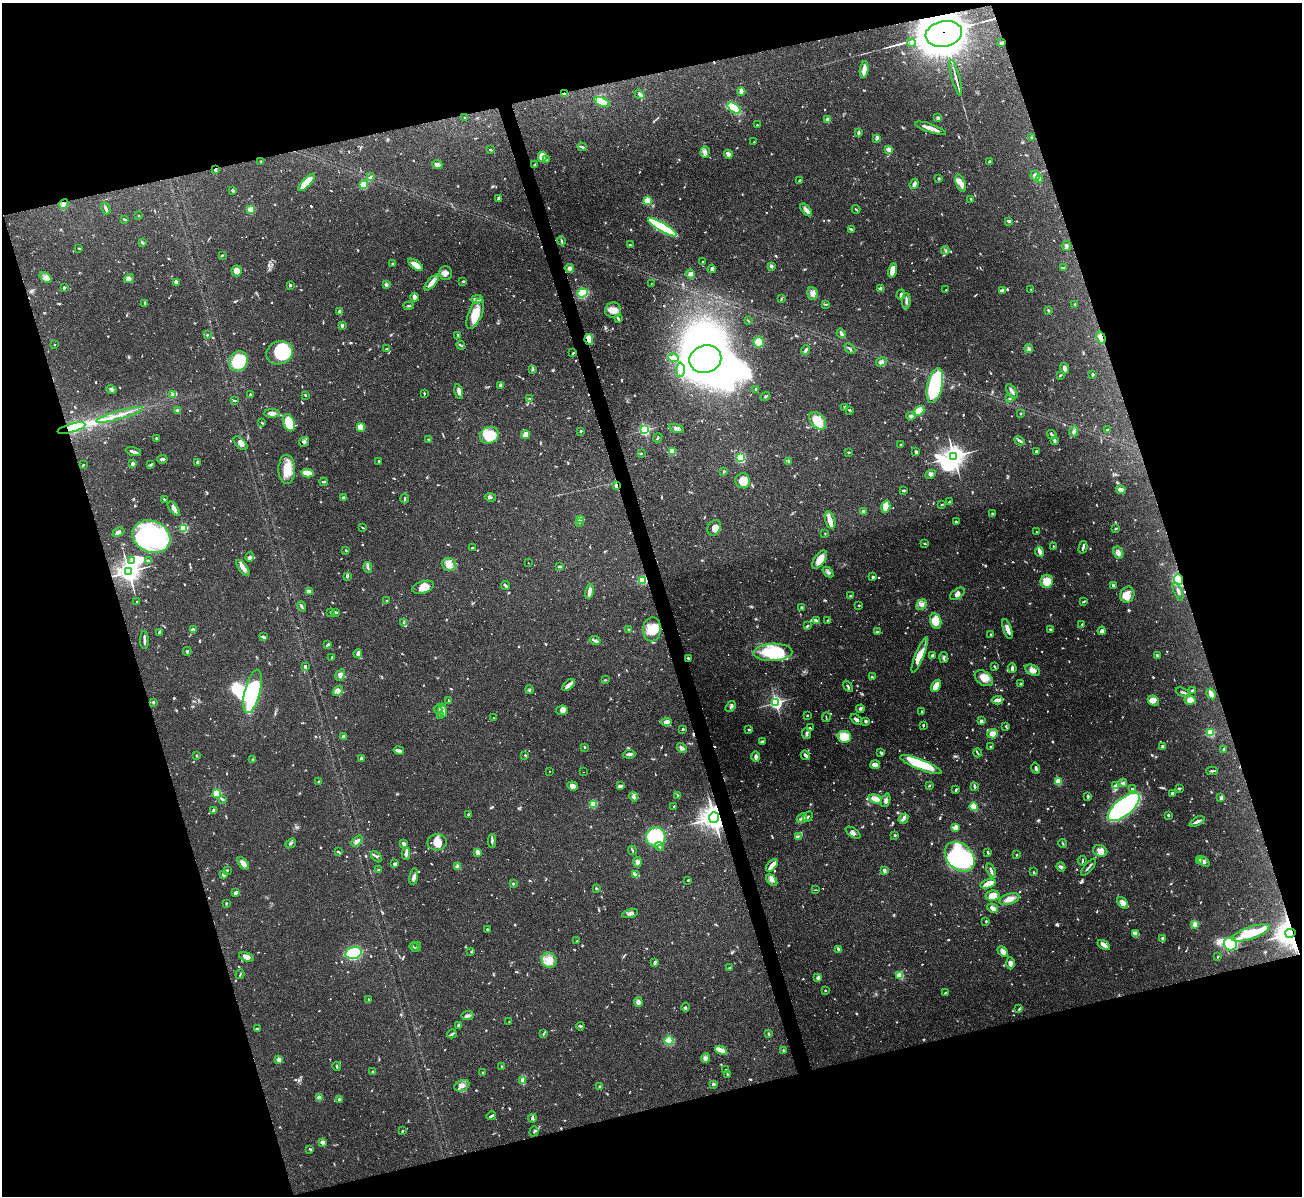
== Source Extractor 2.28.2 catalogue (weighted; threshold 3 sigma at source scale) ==
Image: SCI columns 1-5197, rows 145-4917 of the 5198 x 5182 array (HDU 1 of 3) = the unmasked area's bounding box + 8 px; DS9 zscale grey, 4 x 4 block average (1 PNG px = mean of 4 x 4 image px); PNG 1304 x 1198 px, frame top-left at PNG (2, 3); each listed source drawn as its Kron ellipse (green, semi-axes under 4 px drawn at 4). Shown black and unused: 34% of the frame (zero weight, under 3 of 6 exposures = <1% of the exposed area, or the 3 px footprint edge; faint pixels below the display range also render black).
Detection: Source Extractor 2.28.2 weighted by HDU 2 'WHT'. Background 0.0886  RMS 0.0033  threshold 0.0136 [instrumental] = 3 sigma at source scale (4.09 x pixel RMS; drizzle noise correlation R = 1.36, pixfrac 0.8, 0.05/0.05 arcsec/px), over >= 5 px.
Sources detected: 1332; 29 too faint to see at this stretch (4 x 4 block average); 12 inside a brighter object's white glare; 15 cosmic-ray / hot-pixel residue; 4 long thin detections or spike segments (spike, bleed or trail) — neither listed nor drawn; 33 coinciding with a brighter row at this scale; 69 inside a brighter listed object's ellipse — not listed separately; of the other 1170, all 500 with FLUX_AUTO >= 1.68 (the completeness limit of this list) listed and drawn (670 fainter detections not listed), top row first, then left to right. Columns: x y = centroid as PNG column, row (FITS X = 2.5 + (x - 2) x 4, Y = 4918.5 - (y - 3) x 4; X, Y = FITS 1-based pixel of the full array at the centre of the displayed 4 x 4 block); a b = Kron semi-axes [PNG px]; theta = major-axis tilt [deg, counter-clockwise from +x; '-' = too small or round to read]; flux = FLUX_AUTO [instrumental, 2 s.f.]
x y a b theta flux
944 34 18 13 10 6300
911 43 4 2 - 4
1001 43 4 2 - 5.1
864 70 8 2 82 22
956 78 18 2 -75 9.9
741 92 4 3 - 5.6
564 94 4 2 - 2.1
639 94 5 3 - 4.7
602 102 8 4 -20 24
734 108 8 3 -37 120
465 117 2 2 - 2.9
938 118 4 3 - 3.2
828 120 2 2 - 47
757 125 2 2 - 4.8
931 128 16 2 -19 24
858 133 3 2 - 5.1
1032 137 2 2 - 2.5
877 138 4 3 - 6.1
754 142 3 2 - 1.8
582 147 4 2 - 3
889 149 3 2 - 15
490 150 2 2 - 2.6
705 152 6 4 89 5.9
728 154 4 3 - 6.9
542 157 5 4 - 20
546 160 2 2 - 6.3
260 161 2 2 - 3.8
989 162 3 2 - 1.8
437 164 5 3 - 11
535 164 3 2 - 2.1
215 169 4 2 - 2.9
1035 176 5 3 - 4.2
371 177 2 2 - 2.3
938 178 3 3 - 2.1
1039 179 3 2 - 1.7
799 180 3 2 - 2.7
306 182 11 3 46 43
961 183 9 5 -70 11
914 184 5 3 - 7.1
363 185 2 2 - 100
233 191 3 2 - 2.4
498 198 4 3 - 2.7
971 199 4 2 - 3
648 201 2 2 - 120
64 204 5 3 - 4.5
106 209 6 3 -65 4.9
856 209 4 2 - 2.2
251 210 3 3 - 19
806 210 7 3 -49 13
139 216 2 2 - 1.7
124 219 3 2 - 2.8
1009 221 3 2 - 5.4
662 227 16 4 -30 250
851 229 4 2 - 3.5
561 241 5 2 - 2.8
142 242 4 2 - 3.8
630 245 4 2 - 2.3
1067 246 5 3 - 3.5
79 248 2 2 - 1.9
945 250 4 2 - 2.5
222 255 2 2 - 2.4
703 262 2 2 - 2.5
392 264 2 2 - 2
416 265 8 4 -36 16
771 266 2 2 - 18
569 268 4 4 - 5.8
1063 268 3 2 - 2.5
712 269 4 2 - 5.2
893 270 7 4 78 22
237 271 5 5 - 14
445 273 7 6 - 9.8
690 274 5 4 - 5.9
45 278 7 4 -39 8.2
129 279 5 4 - 6.5
463 281 3 2 - 2.2
176 282 4 2 - 6.2
432 283 10 3 48 18
651 283 2 2 - 1.8
290 285 3 2 - 2.6
386 285 2 2 - 23
64 288 3 2 - 2.2
881 289 2 2 - 30
1031 289 2 2 - 2.5
946 290 2 2 - 1.8
1002 290 4 2 - 5.5
582 293 5 4 - 69
812 293 6 5 - 9.2
901 294 5 2 - 8.1
414 297 4 2 - 12
477 299 6 2 2 14
781 299 3 2 - 2.2
906 301 8 3 88 5.8
145 304 3 2 - 1.7
826 305 4 2 - 2.1
1075 305 3 2 - 2.7
409 306 5 2 - 2.4
613 310 8 7 - 15
1048 310 3 2 - 2.5
340 312 3 2 - 2.8
475 314 16 6 67 43
618 318 3 2 - 3.4
748 321 2 2 - 1.8
342 325 2 2 - 17
841 333 5 2 - 7
207 335 2 2 - 7.3
458 335 3 2 - 2.8
1101 338 6 3 -72 24
589 339 5 2 - 22
759 342 5 5 - 25
54 345 2 2 - 2.3
461 345 4 2 - 2.1
1029 348 4 2 - 2.5
387 349 3 2 - 4.2
850 349 6 2 -44 3.1
806 350 5 2 - 6.9
280 353 13 11 17 110
573 353 4 2 - 3
673 358 5 3 - 11
705 359 16 13 19 1200
239 361 10 9 - 83
881 362 5 4 - 8.2
1065 368 5 3 - 7.4
532 369 3 2 - 1.9
680 370 7 2 88 7.7
1093 374 3 2 - 4.2
1060 375 2 2 - 2.2
501 385 2 2 - 20
935 386 18 7 77 210
111 389 5 2 - 3.5
756 389 3 2 - 2.3
459 391 7 3 -76 8.7
1012 391 8 2 -56 9
424 393 3 2 - 2
173 394 4 3 - 4.1
250 395 2 2 - 1.8
305 395 3 2 - 1.9
765 396 5 2 - 2.2
1010 398 2 2 - 2.8
529 399 2 2 - 3.1
234 400 4 2 - 2.1
844 407 3 2 - 2
178 410 2 2 - 21
849 410 3 2 - 2.1
919 411 5 3 - 41
272 413 8 3 0 10
1021 413 2 2 - 3.4
120 415 24 2 16 16
911 416 5 3 - 3.4
818 421 10 7 -49 44
262 423 3 2 - 2.7
289 423 9 5 -70 54
361 427 4 4 - 29
72 428 14 4 16 30
676 428 7 3 -17 6
644 430 2 2 - 330
1107 430 3 2 - 2.6
581 431 2 2 - 6.2
1074 432 5 3 - 5.3
489 435 10 8 24 68
526 435 4 3 - 23
1052 435 5 2 - 2.3
156 438 3 2 - 2.2
658 438 5 2 - 2.1
428 439 2 2 - 2.1
1054 440 3 2 - 2.8
1019 441 5 2 - 3.5
304 442 5 4 - 4.8
241 443 8 4 -43 8.9
901 445 3 2 - 2.2
133 451 8 2 -16 6.4
672 451 4 3 - 26
1036 451 3 2 - 2.1
849 452 3 2 - 2
916 452 4 2 - 3.1
641 453 2 2 - 2
954 456 4 4 - 1100
741 458 4 3 - 48
162 459 5 3 - 6.2
379 461 2 2 - 2.2
789 461 4 2 - 2.1
198 462 4 3 - 3.9
132 464 4 3 - 5.4
150 464 3 2 - 2.1
83 465 2 2 - 2.8
287 469 14 8 -88 37
724 471 2 2 - 1.9
307 473 6 3 -14 41
931 474 5 4 - 5.2
743 481 7 7 - 29
323 482 4 2 - 2.3
616 486 3 2 - 8.5
903 490 3 2 - 4.5
1121 490 4 3 - 11
490 497 6 2 -8 2.9
344 498 4 2 - 7.6
404 499 5 2 - 2.4
164 500 4 2 - 2.7
949 502 3 2 - 2.2
942 505 2 2 - 2.3
886 507 6 4 73 34
174 509 8 3 -52 8.8
863 512 3 3 - 3.6
992 514 3 2 - 5.4
580 519 2 2 - 2.1
830 520 9 5 -75 13
580 522 3 2 - 1.7
956 522 3 2 - 4.6
362 527 4 2 - 1.7
183 528 2 2 - 180
714 528 8 6 62 17
1116 529 3 2 - 1.9
118 532 6 4 21 8.2
1036 532 3 2 - 1.7
825 533 2 2 - 1.9
151 537 19 15 -23 340
925 544 3 2 - 2.3
1053 546 2 2 - 3.3
1083 547 6 2 76 5.4
472 548 2 2 - 2.8
346 550 2 2 - 2.3
1040 552 5 2 - 17
1118 553 6 5 - 8.9
250 557 4 4 - 5.1
820 560 10 5 55 22
132 561 4 3 - 3.4
149 561 2 2 - 2.9
528 563 2 2 - 2.6
449 564 7 6 - 14
560 567 3 2 - 2.7
243 568 9 3 -52 11
368 568 5 2 - 3.4
129 572 4 4 - 1300
828 572 6 3 -41 4.4
347 576 4 2 - 3.6
873 577 2 2 - 8.2
643 580 4 4 - 34
1178 580 6 4 -68 81
1047 581 6 6 - 30
505 585 4 2 - 4.4
1113 585 3 3 - 2.8
423 587 11 6 17 17
589 591 8 2 80 12
1178 591 9 3 -68 7.8
309 592 4 2 - 13
957 594 8 5 36 8.1
1127 595 8 7 - 20
851 596 3 2 - 1.7
387 601 2 2 - 2.2
137 602 2 2 - 2.1
1083 602 4 2 - 2.8
921 604 6 4 44 7
859 605 2 2 - 1.9
302 607 5 2 - 3.5
801 607 2 2 - 10
330 612 2 2 - 4.6
336 612 4 2 - 3.5
828 620 4 2 - 3.6
816 621 3 2 - 11
936 621 8 5 -75 33
404 623 4 2 - 5.6
1082 625 3 2 - 1.8
807 626 3 2 - 2.2
652 629 12 9 83 36
1007 629 10 3 -73 12
1050 629 2 2 - 6.4
193 630 4 3 - 5.7
629 630 3 2 - 3.6
1102 631 4 3 - 5.9
159 632 4 2 - 2.6
877 632 4 2 - 2.7
991 635 2 2 - 1.9
263 637 3 2 - 5.1
144 640 9 2 -88 9.3
595 640 6 3 -14 3.9
327 644 4 2 - 2.8
187 651 4 2 - 2.6
773 652 19 8 2 110
358 653 4 2 - 11
920 655 19 4 68 44
932 655 4 2 - 5.3
1157 655 2 2 - 14
332 657 2 2 - 2.2
688 658 2 2 - 2.7
944 658 5 2 - 3.3
994 666 2 2 - 2.8
305 667 3 2 - 2.8
1012 668 5 2 - 8.6
1033 670 7 5 -27 11
340 675 6 4 60 8.4
872 677 3 2 - 3.7
984 678 10 6 -34 20
605 680 2 2 - 1.8
1021 683 3 3 - 3
569 685 8 2 41 13
848 686 6 2 -55 2.7
936 686 6 4 59 30
529 690 4 3 - 2.5
252 691 22 7 76 210
338 691 6 4 44 6.9
1193 691 3 3 - 2.4
1183 692 7 2 -19 5.1
1211 694 6 3 -62 14
448 700 2 2 - 2
997 700 5 2 - 14
1190 700 5 4 - 17
1153 701 6 4 -29 18
153 702 3 2 - 3.4
776 703 3 3 - 410
731 707 6 3 55 4.7
438 709 5 3 - 3.3
860 709 4 3 - 3.6
443 710 7 4 -79 14
562 710 6 5 - 7.1
922 712 2 2 - 4.5
440 715 2 2 - 2.1
807 715 2 2 - 3.5
826 717 5 2 - 2.1
493 718 2 2 - 2.2
856 720 6 3 -40 5.6
865 721 3 2 - 4.4
981 721 4 3 - 3.9
666 722 5 3 - 12
923 725 2 2 - 2.6
1006 726 3 2 - 1.9
810 728 2 2 - 1.8
683 729 2 2 - 3.7
749 730 3 2 - 2.6
1210 733 2 2 - 150
807 734 5 3 - 3.9
993 734 5 4 - 12
343 737 3 3 - 7.5
844 737 7 6 - 59
762 741 3 2 - 3.9
1162 746 2 2 - 17
585 747 3 2 - 2
991 747 2 2 - 5.7
682 748 5 4 - 5.2
399 750 5 2 - 10
1223 750 4 2 - 2.2
881 753 3 2 - 4.7
977 753 4 2 - 1.9
629 754 6 3 6 7.7
196 755 2 2 - 2.8
525 755 2 2 - 2
805 755 5 2 - 5.4
756 757 5 3 - 6.8
361 758 3 2 - 7.5
253 760 4 2 - 2.6
875 765 5 4 - 6.2
921 765 22 5 -22 110
1036 768 6 3 -74 4.6
549 771 2 2 - 12
1212 771 6 2 2 3.4
584 772 2 2 - 2.2
319 782 2 2 - 9.6
1058 782 2 2 - 95
1122 783 5 2 - 2.7
572 786 5 4 - 12
620 786 4 3 - 6.6
929 786 2 2 - 2.4
974 786 4 2 - 4.2
1115 786 4 3 - 5.1
1179 788 4 2 - 2
1132 789 3 2 - 1.9
956 790 3 2 - 3.3
1172 793 3 2 - 4
217 794 2 2 - 180
678 795 3 2 - 1.8
1088 796 4 2 - 3.5
634 797 5 4 - 5.6
1221 798 3 2 - 4.7
223 799 3 2 - 2.1
875 799 7 4 -20 21
886 800 7 3 70 6.7
593 804 3 3 - 28
674 807 2 2 - 1.9
973 807 4 3 - 42
1124 807 19 8 40 580
214 810 2 2 - 7.8
468 814 2 2 - 2.3
1168 815 2 2 - 4.4
808 817 5 2 - 3.6
714 818 5 5 - 1700
802 818 5 2 - 4.5
903 819 5 2 - 7.8
1197 821 8 2 25 8.3
956 827 4 3 - 11
853 833 8 3 -35 6.7
895 835 2 2 - 7.4
798 836 4 2 - 2.5
656 837 10 9 - 140
357 841 6 4 45 8.4
492 841 7 2 -89 4.2
437 842 9 8 - 25
291 843 6 2 39 3
1063 843 4 2 - 1.8
404 844 4 2 - 6.3
659 847 5 2 - 3.1
632 850 5 2 - 2.4
1100 851 7 5 -21 11
338 852 3 2 - 2.1
478 852 4 3 - 8.6
988 852 3 2 - 2.9
406 854 6 2 -88 8.3
1016 855 2 2 - 4.1
377 857 6 2 -45 3.4
960 857 17 12 -45 270
1200 860 4 3 - 4.7
1082 861 4 2 - 2.9
1204 861 7 3 -42 4.4
637 862 5 3 - 8.9
243 863 7 3 -51 12
394 864 4 2 - 2.5
772 865 7 3 48 18
458 867 2 2 - 65
1061 867 5 4 - 4.1
1089 867 10 2 50 4.5
227 870 2 2 - 1.9
378 870 3 2 - 2.4
885 870 4 4 - 3.2
991 870 7 2 -71 6.1
1034 872 4 2 - 1.7
224 874 3 2 - 8.1
635 874 4 2 - 2.4
414 877 8 3 80 7.5
688 880 3 2 - 1.7
772 880 7 3 -48 6.5
513 884 3 2 - 1.8
988 884 8 4 16 14
596 888 3 2 - 2.4
816 890 3 2 - 2.4
235 893 4 3 - 4.8
993 896 7 5 10 24
1009 899 10 5 18 15
226 903 3 2 - 1.9
1123 903 6 4 -51 12
993 908 6 3 -30 10
630 913 8 3 13 6.4
986 921 3 2 - 1.9
1195 924 2 2 - 57
487 929 3 2 - 2.1
1136 933 3 3 - 3.5
1251 933 20 6 18 80
1290 933 5 4 - 880
1163 939 3 3 - 2.7
577 941 2 2 - 4.9
1230 944 7 6 - 170
1104 945 7 3 -34 9.4
414 947 5 2 - 2
417 947 5 2 - 2.7
839 950 3 3 - 5.2
471 952 3 2 - 1.9
1003 952 6 3 -44 10
353 953 8 5 14 180
246 957 7 4 -15 8.5
1218 957 2 2 - 1.9
549 960 8 7 - 20
655 962 3 2 - 4
1010 963 6 3 -89 9.5
730 967 4 2 - 2.5
240 974 5 2 - 2.1
900 976 2 2 - 100
818 978 4 3 - 5.7
825 990 3 2 - 1.8
945 993 3 2 - 3
368 1000 3 2 - 2.5
638 1002 5 3 - 8.5
685 1007 4 2 - 2.1
1019 1009 3 2 - 2
468 1016 6 3 7 5.6
509 1022 2 2 - 3.1
459 1025 3 2 - 4.5
580 1026 4 2 - 3.9
257 1028 3 2 - 1.7
452 1034 5 2 - 4.5
543 1034 2 2 - 2.2
768 1034 3 2 - 1.9
669 1041 4 4 - 49
721 1050 6 2 -28 24
783 1050 3 2 - 2.3
706 1058 5 2 - 3.5
279 1060 2 2 - 44
337 1066 5 2 - 2.5
502 1066 3 2 - 1.8
725 1070 2 2 - 2.4
373 1072 2 2 - 3.5
483 1072 2 2 - 6.4
728 1075 3 2 - 3.5
522 1080 4 3 - 7.3
713 1084 3 3 - 3.8
462 1086 8 5 24 8.8
600 1086 3 2 - 2.2
319 1097 2 2 - 21
339 1100 4 2 - 2.5
491 1116 5 2 - 4
532 1118 4 3 - 3.2
402 1131 2 2 - 2
534 1131 5 2 - 2.1
323 1142 2 2 - 34
310 1149 4 2 - 2.2
Overlapping masked pixels (flux is a lower limit): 12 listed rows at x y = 944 34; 1001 43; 215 169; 1101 338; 589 339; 72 428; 616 486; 129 572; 643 580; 1178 580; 714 818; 1290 933